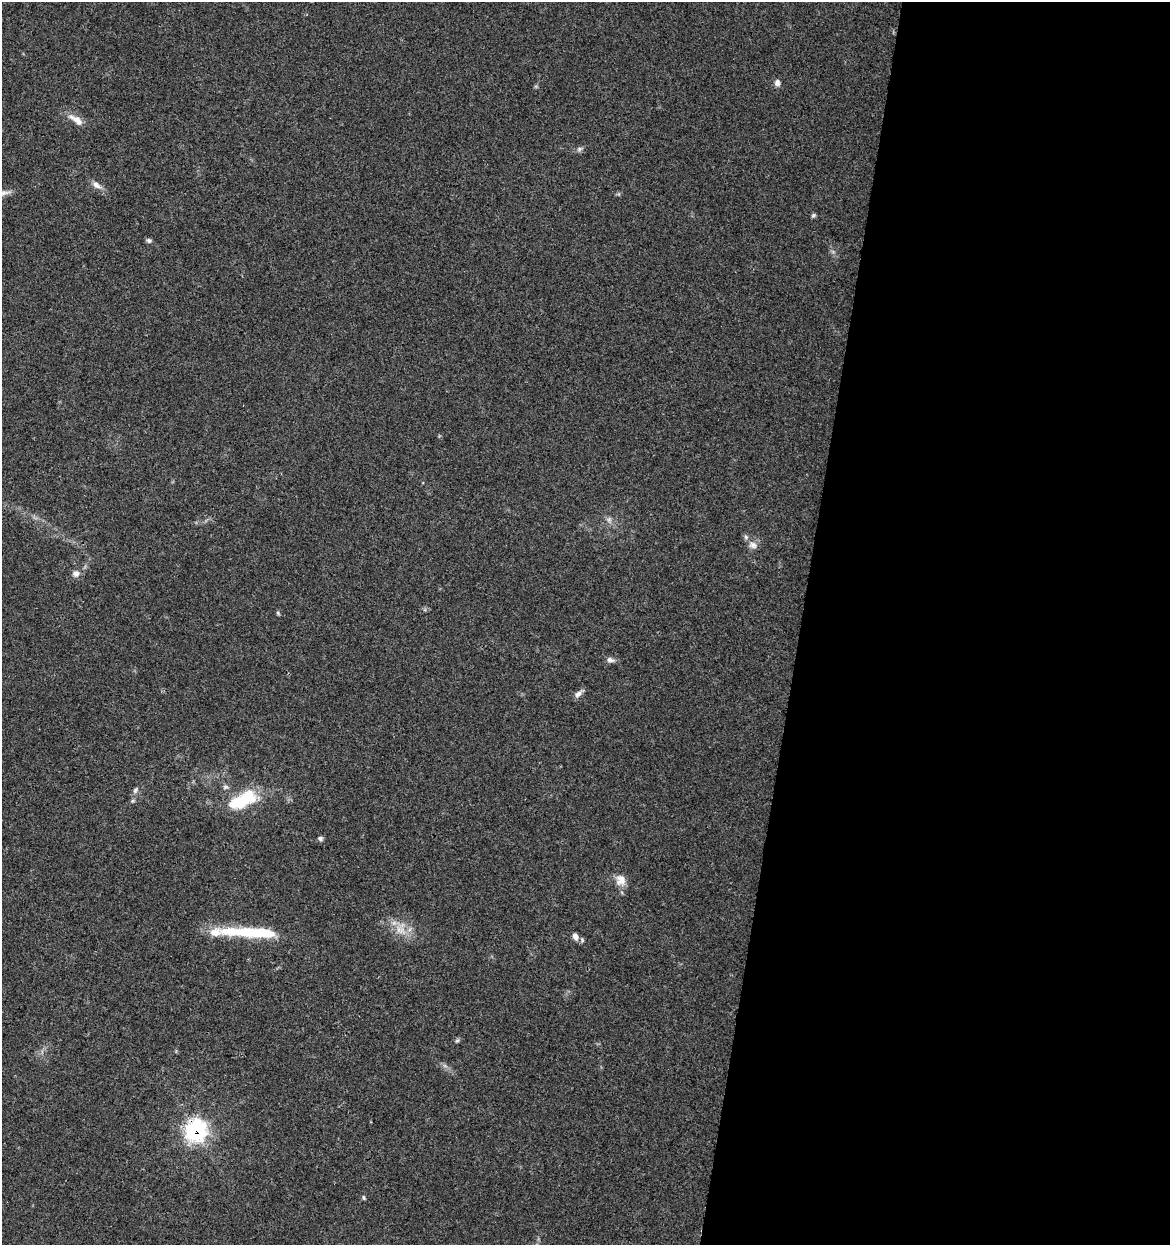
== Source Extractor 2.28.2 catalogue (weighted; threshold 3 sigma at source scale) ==
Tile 12 of 4 x 4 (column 4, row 3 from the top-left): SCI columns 3790-4957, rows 1245-2487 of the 5182 x 4982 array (HDU 1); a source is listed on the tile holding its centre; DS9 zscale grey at full resolution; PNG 1172 x 1247 px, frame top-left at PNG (2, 2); no overlay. Shown black and unused: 32% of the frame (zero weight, under 3 of 4 exposures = <1% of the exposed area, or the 3 px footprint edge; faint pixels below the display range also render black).
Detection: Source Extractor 2.28.2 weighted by HDU 2 'WHT'; one run over the whole footprint, this tile lists its part. Background 0.0353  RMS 0.0034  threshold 0.0155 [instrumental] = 3 sigma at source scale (4.5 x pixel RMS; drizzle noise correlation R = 1.50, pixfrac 1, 0.0396/0.0396 arcsec/px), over >= 5 px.
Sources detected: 27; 1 inside a brighter object's white glare — not listed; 3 inside a brighter listed object's ellipse — not listed separately; the other 23 listed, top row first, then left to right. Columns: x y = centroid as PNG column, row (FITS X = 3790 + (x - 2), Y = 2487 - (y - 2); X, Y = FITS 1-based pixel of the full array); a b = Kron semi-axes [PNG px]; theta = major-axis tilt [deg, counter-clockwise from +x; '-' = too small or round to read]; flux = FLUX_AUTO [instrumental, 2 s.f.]
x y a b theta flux
777 83 9 7 -89 1.4
76 120 23 8 -34 3.5
579 149 8 5 27 0.89
96 185 13 8 -39 2.1
5 193 16 6 7 1.4
813 215 6 5 - 0.58
149 241 6 6 - 0.77
609 520 8 7 - 1.2
753 545 13 9 -15 2
76 574 9 9 - 1.8
278 613 6 4 -49 0.49
610 660 10 7 -5 1.3
578 694 12 7 42 1.6
135 790 9 5 60 0.86
243 800 38 17 26 17
320 838 6 6 - 0.79
621 880 15 13 -83 3.5
401 930 19 11 -31 5.2
251 932 47 14 -5 16
575 936 11 7 -62 1.9
457 1041 6 4 1 0.56
196 1130 10 9 - 120
363 1197 6 4 -72 0.51
Overlapping masked pixels (flux is a lower limit): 1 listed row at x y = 196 1130